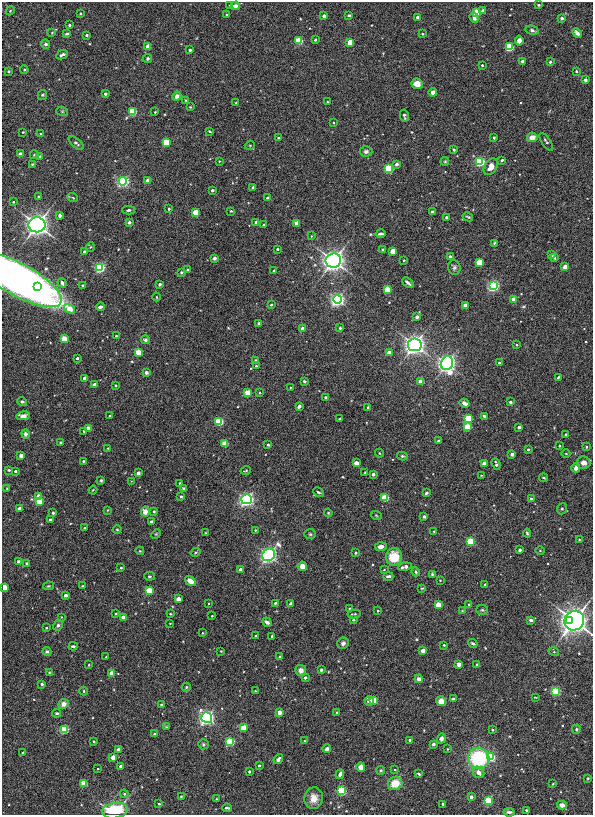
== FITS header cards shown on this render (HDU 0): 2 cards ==
NAXIS1  =                  591
NAXIS2  =                  813

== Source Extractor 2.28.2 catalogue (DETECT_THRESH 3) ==
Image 591 x 813 px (HDU 0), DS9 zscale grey, 1 PNG px = 1 image px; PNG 595 x 817 px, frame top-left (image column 1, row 813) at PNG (2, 2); each listed source drawn as its Kron ellipse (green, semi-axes under 4 px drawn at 4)
Background 8.58e-04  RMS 0.0093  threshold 0.028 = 3 sigma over >= 5 px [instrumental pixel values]
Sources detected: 376; all 376 listed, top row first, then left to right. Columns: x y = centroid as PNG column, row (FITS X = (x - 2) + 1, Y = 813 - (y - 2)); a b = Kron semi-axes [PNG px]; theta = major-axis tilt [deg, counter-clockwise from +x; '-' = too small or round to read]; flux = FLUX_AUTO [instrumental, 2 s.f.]
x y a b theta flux
538 5 3 2 - 0.61
230 6 3 3 - 0.8
235 6 4 4 - 2.5
10 11 4 3 - 0.57
483 11 4 3 - 7
476 12 4 4 - 34
80 13 3 3 - 0.81
226 14 3 2 - 0.6
349 15 3 3 - 0.8
324 16 3 3 - 4.3
417 17 3 3 - 1.8
474 18 5 4 - 2.7
562 18 3 3 - 2.4
69 25 3 3 - 1.2
532 30 7 4 -14 1.5
52 32 4 2 - 0.41
577 33 5 3 - 3.1
67 34 4 3 - 0.97
422 34 3 2 - 0.71
86 35 3 3 - 1.1
315 40 3 3 - 0.63
299 41 4 4 - 46
519 41 5 4 - 2.9
350 42 4 3 - 24
46 44 4 4 - 1.5
148 47 3 3 - 15
509 47 4 4 - 80
190 50 3 3 - 1.6
62 55 6 3 25 1.5
148 58 4 4 - 0.89
523 61 3 3 - 4.3
550 62 3 3 - 1.2
482 65 3 3 - 1.1
24 70 4 3 - 0.79
9 71 3 3 - 0.82
576 71 3 3 - 0.99
585 80 3 3 - 3.3
417 84 6 5 - 5
433 92 4 4 - 2.3
105 94 3 3 - 1.9
42 95 5 4 - 0.77
177 96 5 4 - 2.8
186 100 4 3 - 0.61
327 102 2 2 - 0.53
236 103 3 3 - 0.5
190 107 3 3 - 0.47
62 111 6 4 -18 0.75
132 111 4 4 - 58
155 112 3 3 - 0.59
404 116 6 3 -79 1.5
333 122 3 2 - 0.5
210 131 4 3 - 0.68
23 132 3 2 - 0.63
40 134 3 2 - 0.65
532 137 5 5 - 4.8
278 138 3 2 - 0.65
494 138 3 2 - 0.74
166 142 4 4 - 31
546 142 10 4 -55 1.4
76 143 9 4 -40 1.7
250 145 5 3 - 0.57
454 150 4 3 - 1.5
366 151 6 5 - 1.6
20 154 3 3 - 5.4
34 155 4 3 - 0.65
40 157 4 4 - 1.3
502 160 3 3 - 0.99
219 161 3 2 - 0.38
445 161 4 4 - 0.71
480 161 4 4 - 130
32 164 3 2 - 0.66
396 164 3 3 - 3.1
491 167 9 6 57 5
389 168 4 4 - 81
148 180 3 3 - 10
123 181 4 4 - 250
253 187 3 3 - 1.4
212 190 3 3 - 2.1
39 197 3 2 - 0.55
73 198 5 3 - 0.63
267 198 3 3 - 1.7
13 202 3 2 - 0.66
169 209 3 3 - 1
129 210 6 4 2 1.3
231 211 3 2 - 0.52
432 211 4 3 - 0.85
196 213 4 4 - 28
60 215 4 3 - 1.7
446 217 3 3 - 1.7
468 217 5 3 - 0.69
129 222 3 3 - 1.2
256 222 4 3 - 1.4
297 223 3 3 - 13
263 224 3 3 - 0.97
37 225 8 7 - 410
381 234 5 3 - 1.6
311 236 4 3 - 0.48
494 243 3 3 - 0.61
90 247 5 3 - 0.54
277 249 3 3 - 0.98
383 250 4 3 - 0.88
84 251 3 3 - 2.1
393 251 4 3 - 17
551 255 3 3 - 3.3
450 256 3 3 - 1.6
214 258 3 3 - 1.2
555 258 4 3 - 0.78
404 260 3 2 - 0.74
333 261 8 7 - 410
479 262 4 4 - 26
100 267 4 4 - 140
454 267 7 6 - 1.5
565 267 3 3 - 11
187 270 4 3 - 0.85
274 271 3 3 - 2.4
181 272 3 3 - 1.4
18 279 49 16 -29 450
62 283 5 4 - 2.2
408 283 6 3 -40 1.8
160 284 3 3 - 2.3
83 285 4 3 - 1
38 286 3 3 - 12
493 286 4 4 - 190
387 289 4 4 - 29
157 297 4 3 - 0.37
337 299 4 4 - 370
514 299 3 3 - 14
271 305 3 3 - 0.93
465 305 3 3 - 6.6
100 307 4 3 - 2
69 309 6 4 -29 15
417 317 3 3 - 4.1
259 323 3 3 - 2.2
302 328 3 3 - 3.8
340 328 3 3 - 1.1
116 336 2 2 - 0.48
64 339 4 3 - 21
145 340 4 4 - 1.5
415 345 7 6 - 380
517 345 3 2 - 0.57
138 352 4 3 - 24
389 353 4 3 - 12
77 358 3 3 - 1.5
255 360 3 3 - 1.2
447 363 7 6 - 310
499 363 3 3 - 0.79
256 366 3 3 - 0.63
146 373 3 3 - 4
85 378 3 3 - 5.4
558 378 4 2 - 0.7
304 381 4 3 - 0.96
421 382 4 4 - 18
94 385 3 3 - 6.1
116 385 3 3 - 0.75
290 387 2 2 - 0.45
248 393 4 4 - 26
260 393 3 3 - 0.69
326 397 3 3 - 0.74
22 402 5 4 - 0.85
510 402 3 3 - 1.9
464 403 5 4 - 3.8
299 406 4 3 - 1.8
368 407 3 3 - 0.83
23 416 7 4 13 2.6
110 416 2 2 - 0.54
485 416 4 3 - 2
468 418 4 4 - 41
339 419 3 2 - 0.41
219 421 4 4 - 80
468 427 4 4 - 39
519 427 3 3 - 2.6
88 428 3 3 - 9.6
84 431 3 3 - 1.1
25 434 4 4 - 1.9
566 434 3 3 - 1.5
438 441 3 3 - 0.8
61 442 3 3 - 0.79
225 444 4 3 - 22
268 445 3 3 - 0.99
560 446 3 2 - 0.56
586 447 3 2 - 0.62
108 448 3 2 - 0.52
528 449 4 3 - 0.73
379 453 4 3 - 0.48
512 454 3 3 - 4.2
566 454 4 3 - 0.45
21 456 3 3 - 8.2
402 456 5 4 - 0.95
83 461 4 3 - 0.67
356 463 3 3 - 10
484 463 3 3 - 9.1
584 463 7 6 - 3.1
496 464 6 3 -70 1.9
576 468 4 4 - 3
9 470 3 3 - 0.8
246 470 5 3 - 0.59
15 471 3 3 - 1.6
365 472 3 2 - 0.45
138 473 3 3 - 4.8
373 474 3 3 - 2.9
481 475 2 2 - 0.38
544 478 4 3 - 0.69
101 480 4 3 - 0.69
131 481 2 2 - 0.33
180 483 3 3 - 1.4
7 489 3 2 - 0.43
183 489 4 3 - 1.3
93 490 4 3 - 0.53
318 492 6 3 -26 0.82
426 493 4 3 - 1.1
39 497 4 3 - 17
181 497 3 3 - 1.4
385 497 4 4 - 42
247 499 5 5 - 230
531 499 3 3 - 1.5
39 502 4 4 - 29
19 509 3 3 - 5
562 509 6 4 67 1.1
108 510 3 2 - 0.45
154 511 4 3 - 0.64
145 512 5 4 - 16
53 513 3 3 - 1.6
328 513 4 4 - 0.55
376 515 5 3 - 0.64
424 517 3 3 - 1.9
50 520 3 3 - 2.9
151 522 3 3 - 1.5
84 528 2 2 - 0.45
117 530 4 3 - 0.51
255 530 3 3 - 0.61
434 531 3 3 - 0.7
205 533 3 2 - 0.56
527 533 4 4 - 0.82
156 534 5 3 - 0.62
310 534 6 5 - 1
579 540 4 3 - 0.57
470 541 4 4 - 55
381 547 6 4 5 3.8
520 550 3 3 - 2.3
540 550 5 3 - 0.5
140 551 4 3 - 0.52
196 552 5 3 - 0.66
356 553 3 3 - 0.57
269 555 7 5 44 210
394 557 9 8 - 14
19 562 3 3 - 5.1
27 563 3 3 - 1.5
302 566 4 4 - 4.1
405 567 6 3 14 4.2
121 568 3 2 - 0.67
240 570 3 3 - 3.8
384 570 3 2 - 0.49
416 572 5 4 - 1.1
432 574 4 4 - 0.74
149 576 5 4 - 1
388 576 5 3 - 1.8
440 580 2 2 - 0.44
190 581 6 4 -34 4.8
485 585 3 3 - 1.8
48 586 5 4 - 0.68
82 586 3 2 - 0.44
4 588 4 3 - 39
422 588 4 3 - 0.64
149 591 4 4 - 48
65 595 3 3 - 3.6
178 599 3 3 - 7.3
209 603 3 2 - 0.66
275 603 3 3 - 0.67
291 603 3 3 - 1.1
438 605 4 3 - 19
469 605 3 3 - 1.7
349 608 3 3 - 0.53
482 610 6 5 - 1
378 611 3 3 - 0.83
462 611 4 4 - 0.49
116 614 3 3 - 0.79
170 614 3 2 - 0.54
354 614 6 2 8 0.84
212 616 3 2 - 0.54
61 617 3 2 - 0.43
123 617 3 3 - 8.6
353 619 3 3 - 1.7
531 620 3 3 - 2.4
569 620 3 3 - 54
574 621 10 9 - 480
267 622 5 3 - 1.9
170 623 2 2 - 0.41
58 625 5 4 - 1.2
46 628 3 3 - 0.42
202 633 2 2 - 0.49
256 636 3 3 - 0.98
272 636 3 3 - 1.1
343 643 6 5 - 1.9
473 643 5 3 - 1
444 645 3 3 - 0.62
73 646 4 3 - 0.9
221 651 2 2 - 0.37
423 651 3 3 - 11
47 652 4 4 - 1.2
554 652 5 3 - 0.55
106 656 3 2 - 0.37
280 657 3 3 - 0.59
459 664 3 3 - 6.7
477 664 3 2 - 0.79
89 665 3 2 - 0.39
301 670 5 5 - 3.6
321 670 3 3 - 1.7
49 672 3 2 - 0.55
112 673 4 3 - 13
305 678 3 3 - 2.4
419 679 4 4 - 2.4
42 684 3 3 - 1.1
186 687 4 4 - 1
84 691 4 3 - 0.62
255 691 3 3 - 0.66
555 691 4 4 - 100
535 697 4 2 - 0.43
453 699 4 3 - 0.88
374 700 4 4 - 22
369 701 5 4 - 3.3
441 701 5 5 - 4.7
64 704 5 5 - 4.2
162 705 3 3 - 1.1
279 712 3 3 - 8.1
337 712 3 3 - 0.72
56 713 4 4 - 0.9
207 717 5 5 - 250
166 727 4 3 - 0.6
243 728 4 4 - 21
64 729 4 4 - 82
576 729 5 4 - 0.99
492 730 3 2 - 0.67
154 734 3 3 - 0.59
441 738 5 4 - 1.5
410 740 3 3 - 1.1
304 741 3 2 - 0.49
94 742 4 2 - 0.5
230 742 4 4 - 79
203 744 5 5 - 1.1
433 744 3 3 - 2.6
118 749 3 3 - 5.5
327 749 4 3 - 5
447 749 3 2 - 0.43
23 753 4 3 - 0.76
113 757 3 3 - 8.8
491 757 4 4 - 61
479 758 11 10 - 49
278 759 5 3 - 1.9
259 765 3 3 - 1.1
120 766 3 3 - 1.8
361 767 5 4 - 3.8
98 769 2 2 - 0.49
381 770 4 4 - 0.82
395 770 2 2 - 0.52
249 772 3 2 - 0.62
479 772 6 5 - 3.8
340 774 5 3 - 2.5
419 774 3 2 - 0.79
588 778 3 3 - 0.61
84 783 4 4 - 28
395 783 7 6 - 10
553 784 3 2 - 0.53
342 791 4 4 - 110
124 794 4 3 - 0.84
181 796 3 2 - 0.49
471 797 3 3 - 3.1
314 798 11 9 82 5.9
216 799 4 2 - 0.46
488 801 4 4 - 77
159 804 3 2 - 0.5
443 804 3 3 - 0.83
562 805 5 4 - 3.7
227 808 5 3 - 1.3
526 810 3 3 - 0.93
115 811 13 7 9 34
509 812 5 4 - 2.1
At the frame edge (FLAGS 8, measured only in part): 3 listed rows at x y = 4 588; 115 811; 509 812